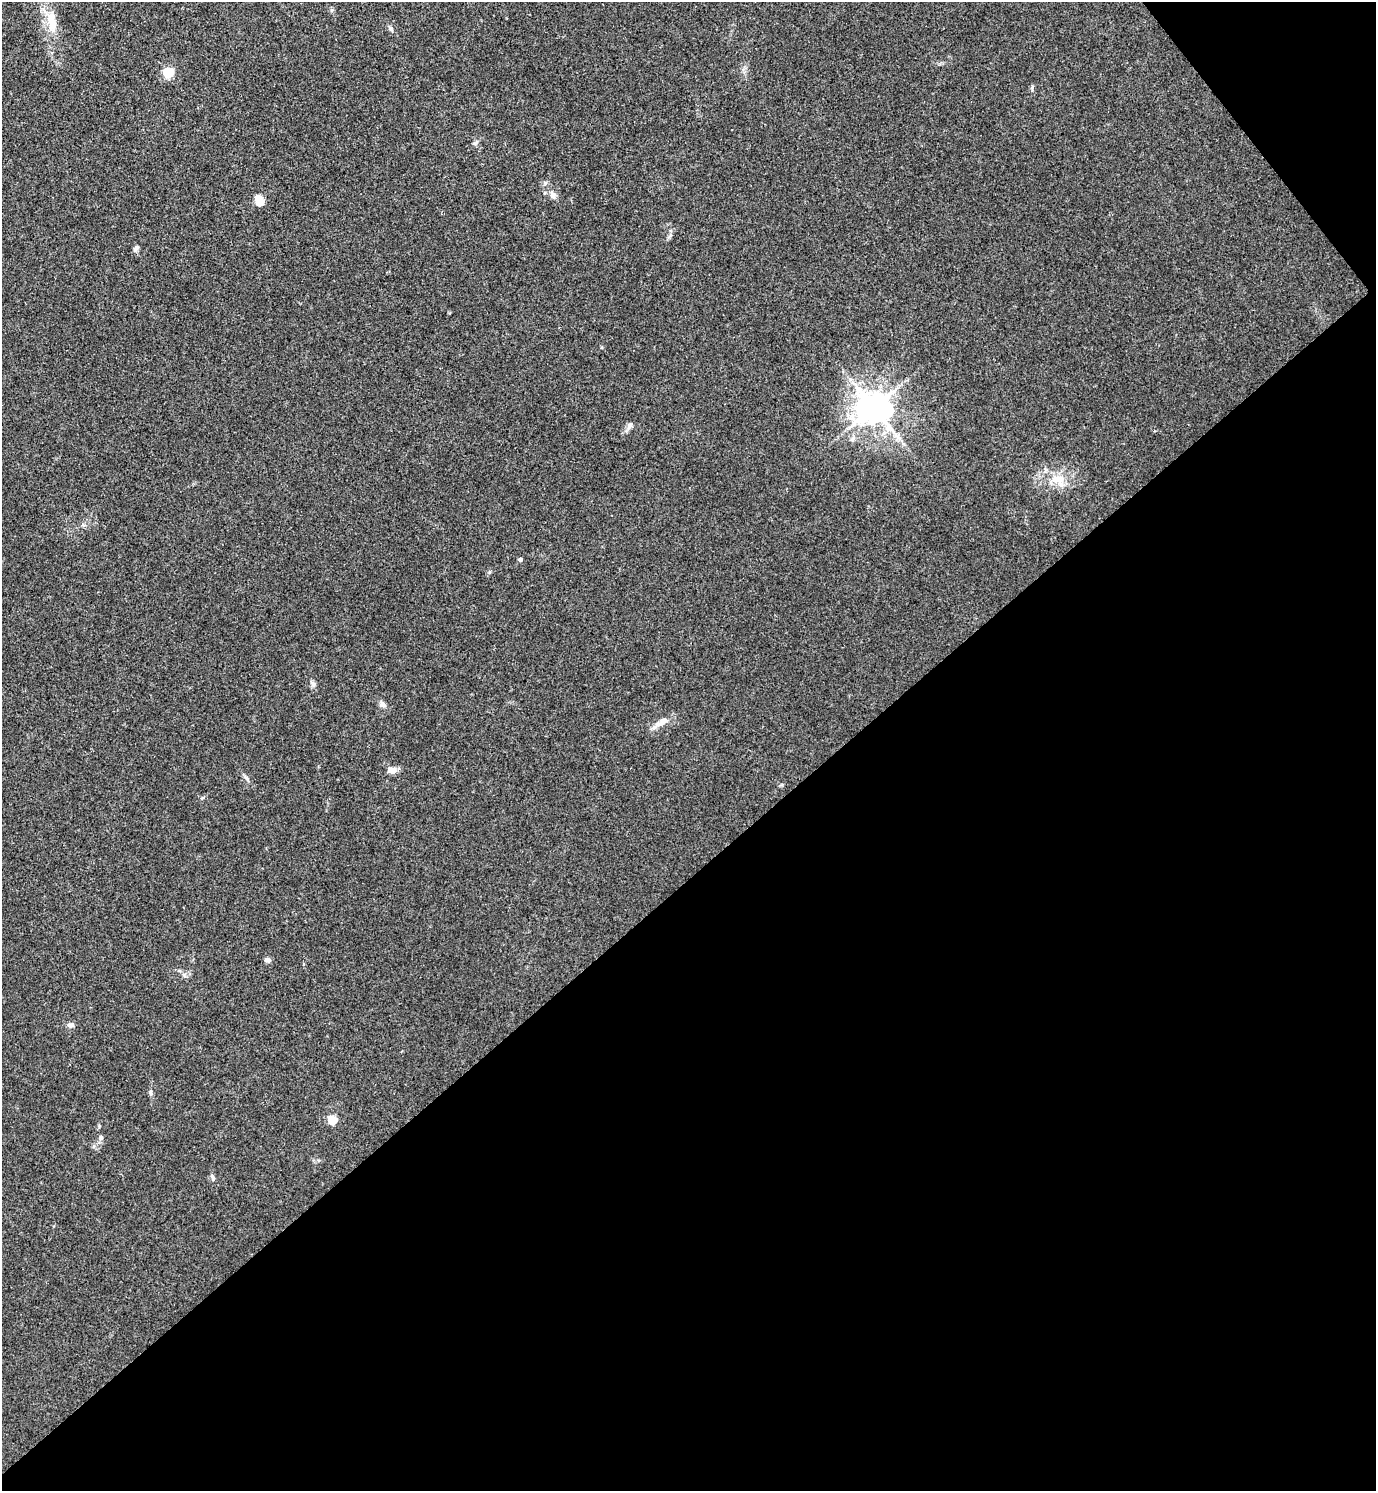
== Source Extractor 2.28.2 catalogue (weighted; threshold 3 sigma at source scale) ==
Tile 12 of 4 x 4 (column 4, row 3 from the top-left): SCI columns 4424-5797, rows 1534-3022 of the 5992 x 6003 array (HDU 1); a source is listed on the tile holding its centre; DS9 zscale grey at full resolution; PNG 1378 x 1493 px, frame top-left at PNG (2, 2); no overlay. Shown black and unused: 43% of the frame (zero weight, under 3 of 5 exposures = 3% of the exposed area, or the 3 px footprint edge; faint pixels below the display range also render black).
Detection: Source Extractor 2.28.2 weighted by HDU 2 'WHT'; one run over the whole footprint, this tile lists its part. Background 0.0162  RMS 0.0029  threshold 0.0131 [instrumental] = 3 sigma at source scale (4.5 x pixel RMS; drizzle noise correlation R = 1.50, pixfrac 1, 0.05/0.05 arcsec/px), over >= 5 px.
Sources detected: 24; all 24 listed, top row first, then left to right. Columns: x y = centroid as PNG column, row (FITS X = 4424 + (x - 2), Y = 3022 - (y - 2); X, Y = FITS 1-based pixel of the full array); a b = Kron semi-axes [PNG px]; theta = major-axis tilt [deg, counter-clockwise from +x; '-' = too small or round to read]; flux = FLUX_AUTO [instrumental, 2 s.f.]
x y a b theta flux
332 10 6 4 -90 0.44
51 18 21 12 -82 5
391 29 7 5 -58 0.79
168 72 5 5 - 19
474 143 9 4 21 0.57
553 195 11 8 -70 1.5
259 200 12 8 -67 3.3
136 248 8 5 48 0.87
873 408 10 9 - 600
630 425 7 6 - 0.79
853 439 7 4 71 0.61
1058 479 23 10 6 4.8
520 559 4 4 - 0.9
313 684 8 6 -46 0.8
382 704 9 7 -42 0.98
661 722 27 7 32 2.7
392 770 9 8 - 1.8
246 778 8 4 -38 0.59
268 960 8 5 -22 0.93
70 1025 10 5 -9 0.84
151 1093 8 4 -90 0.57
332 1120 5 5 - 12
101 1137 7 5 -90 0.65
213 1178 8 5 -76 0.63
Unlisted compact peaks at least as high as the median listed source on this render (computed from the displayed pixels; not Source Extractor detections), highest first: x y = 545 183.